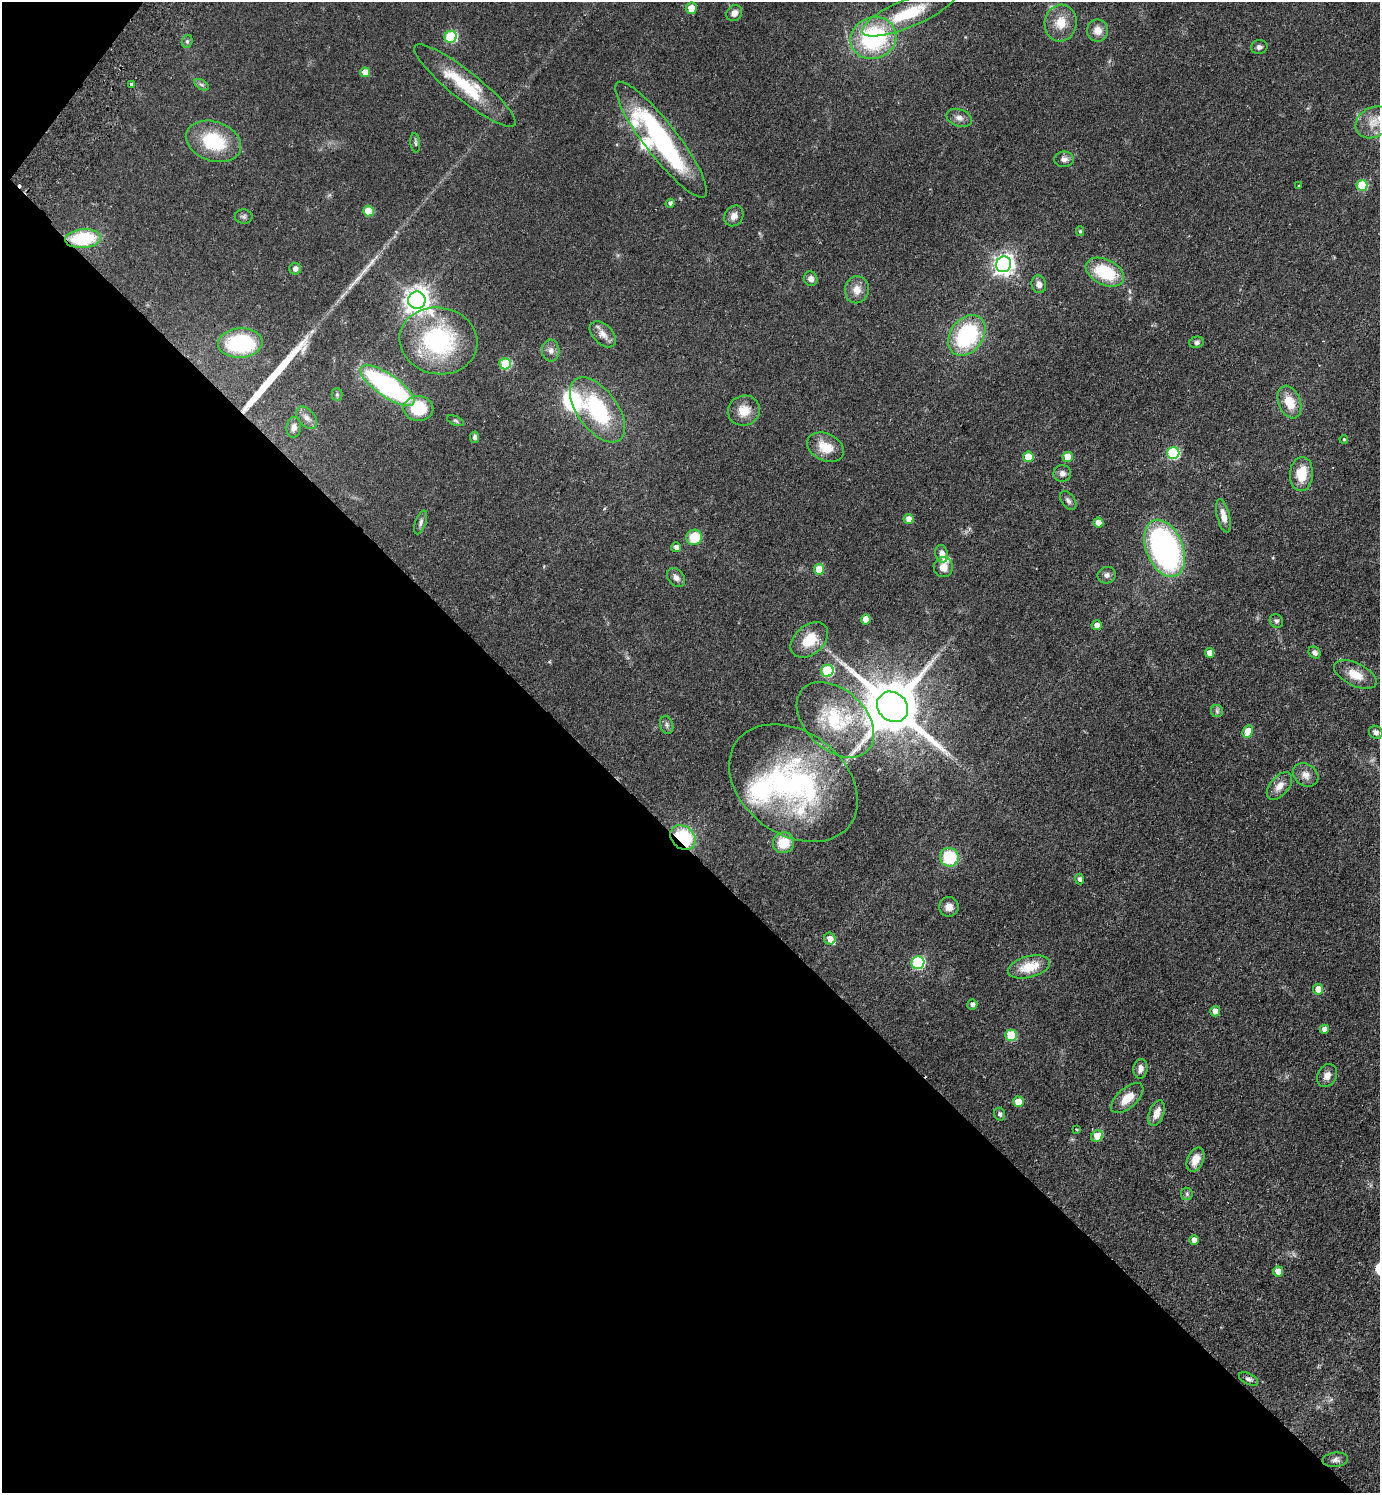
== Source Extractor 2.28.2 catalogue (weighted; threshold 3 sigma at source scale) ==
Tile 9 of 4 x 4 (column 1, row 3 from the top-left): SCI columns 343-1720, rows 1533-3023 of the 6059 x 6046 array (HDU 1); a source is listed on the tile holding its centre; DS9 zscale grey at full resolution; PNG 1382 x 1495 px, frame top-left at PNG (2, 2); each listed source drawn as its Kron ellipse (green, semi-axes under 4 px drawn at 4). Shown black and unused: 44% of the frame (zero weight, under 2 of 3 exposures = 3% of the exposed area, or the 3 px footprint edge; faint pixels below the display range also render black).
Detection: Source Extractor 2.28.2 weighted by HDU 2 'WHT'; one run over the whole footprint, this tile lists its part. Background 0.0488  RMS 0.0049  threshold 0.0222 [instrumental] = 3 sigma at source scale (4.5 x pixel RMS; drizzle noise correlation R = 1.50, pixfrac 1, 0.05/0.05 arcsec/px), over >= 5 px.
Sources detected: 126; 2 cosmic-ray / hot-pixel residue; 2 long thin detections or spike segments (spike, bleed or trail) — neither listed nor drawn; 7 inside a brighter listed object's ellipse — not listed separately; the other 115 listed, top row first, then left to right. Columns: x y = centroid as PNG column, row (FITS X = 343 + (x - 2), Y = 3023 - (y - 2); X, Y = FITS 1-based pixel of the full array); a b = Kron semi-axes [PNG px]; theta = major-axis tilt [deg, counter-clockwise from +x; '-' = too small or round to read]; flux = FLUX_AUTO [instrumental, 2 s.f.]
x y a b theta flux
691 8 5 5 - 6.6
734 13 8 7 - 2.7
908 13 50 14 23 23
1061 23 18 16 83 8.4
1098 30 11 10 - 4.2
451 37 6 6 - 35
873 38 23 20 22 53
187 41 6 5 - 0.89
1259 47 8 7 - 1.5
365 72 5 5 - 5.7
131 85 3 3 - 3
202 85 8 4 -30 1
465 85 64 14 -39 24
959 118 13 8 -20 2.6
1373 122 18 15 31 6.7
661 140 72 16 -52 88
213 141 28 19 -19 25
415 143 10 5 -84 0.97
1064 159 10 8 2 2.3
1362 185 5 5 - 19
1299 186 3 3 - 0.54
670 203 4 4 - 1.3
368 211 5 5 - 11
734 216 11 9 57 3
244 217 9 7 -3 1.2
1080 231 5 4 - 0.73
83 239 18 9 5 29
1004 264 8 7 - 270
295 269 6 6 - 2.3
1105 272 20 12 -26 24
811 279 7 6 - 2.1
1039 284 9 7 -76 2.7
857 290 13 12 - 4.7
417 300 9 8 - 460
603 334 16 9 -46 4
967 335 22 16 53 47
438 341 39 33 -10 56
1196 342 7 5 13 1.3
240 343 22 14 4 41
551 351 11 9 -87 2.5
505 364 5 5 - 24
387 386 32 11 -35 93
337 395 6 5 - 0.86
1289 402 17 11 -69 8.5
418 409 15 12 -2 19
598 410 38 20 -54 44
744 411 16 15 - 7.3
306 418 13 8 -49 2.6
456 421 9 4 -22 0.93
294 427 10 7 81 2.2
475 437 6 4 79 1.3
1344 439 4 3 - 0.67
826 447 19 13 -25 8.9
1173 453 6 6 - 44
1028 457 5 5 - 12
1068 457 5 5 - 8.2
1062 473 8 8 - 2
1301 474 17 11 86 12
1068 500 10 6 -53 1.6
1223 516 17 6 -77 4.2
908 519 5 5 - 3.1
421 522 12 5 70 1.5
1098 523 5 5 - 4.2
694 537 8 7 - 14
676 547 5 5 - 2.5
1165 548 30 18 -68 140
942 554 9 6 -74 2.9
943 567 10 9 - 4.1
819 569 5 5 - 10
1107 575 9 8 - 1.8
676 578 11 7 -50 2.4
866 619 5 5 - 6.9
1276 621 7 6 - 1.2
1097 625 5 5 - 2.3
809 640 21 14 41 12
1209 653 5 4 - 3.9
1315 653 6 5 - 1.8
827 671 6 6 - 41
1355 675 23 11 -26 7.6
893 707 17 14 -41 3400
1217 711 6 6 - 0.95
835 720 45 30 -43 34
667 725 9 6 -74 1.4
1248 731 6 5 - 7.6
1376 732 7 6 - 2.1
1306 775 13 11 -35 3.8
793 783 70 51 -37 100
1279 786 16 9 51 4.4
683 837 14 11 -40 28
784 843 11 10 - 12
949 857 9 9 - 21
1079 879 5 4 - 1.4
949 907 10 9 - 3.2
830 939 6 5 - 3.9
918 963 6 6 - 55
1029 967 21 10 15 11
1318 989 5 5 - 7
972 1004 5 5 - 2.1
1215 1011 5 5 - 3.4
1324 1029 5 4 - 2.7
1011 1035 5 5 - 19
1140 1069 10 7 82 2.4
1327 1075 12 9 59 3.3
1127 1098 20 10 41 7.3
1018 1102 5 5 - 6.3
1156 1113 13 7 69 4.9
1000 1114 6 5 - 1.2
1076 1129 3 2 - 0.53
1097 1136 6 5 - 7.7
1195 1160 12 8 67 5
1187 1194 6 5 - 0.96
1194 1240 5 4 - 3
1278 1271 5 5 - 5.6
1248 1379 10 5 -27 1.5
1335 1460 13 7 7 2
Overlapping masked pixels (flux is a lower limit): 2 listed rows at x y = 83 239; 683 837